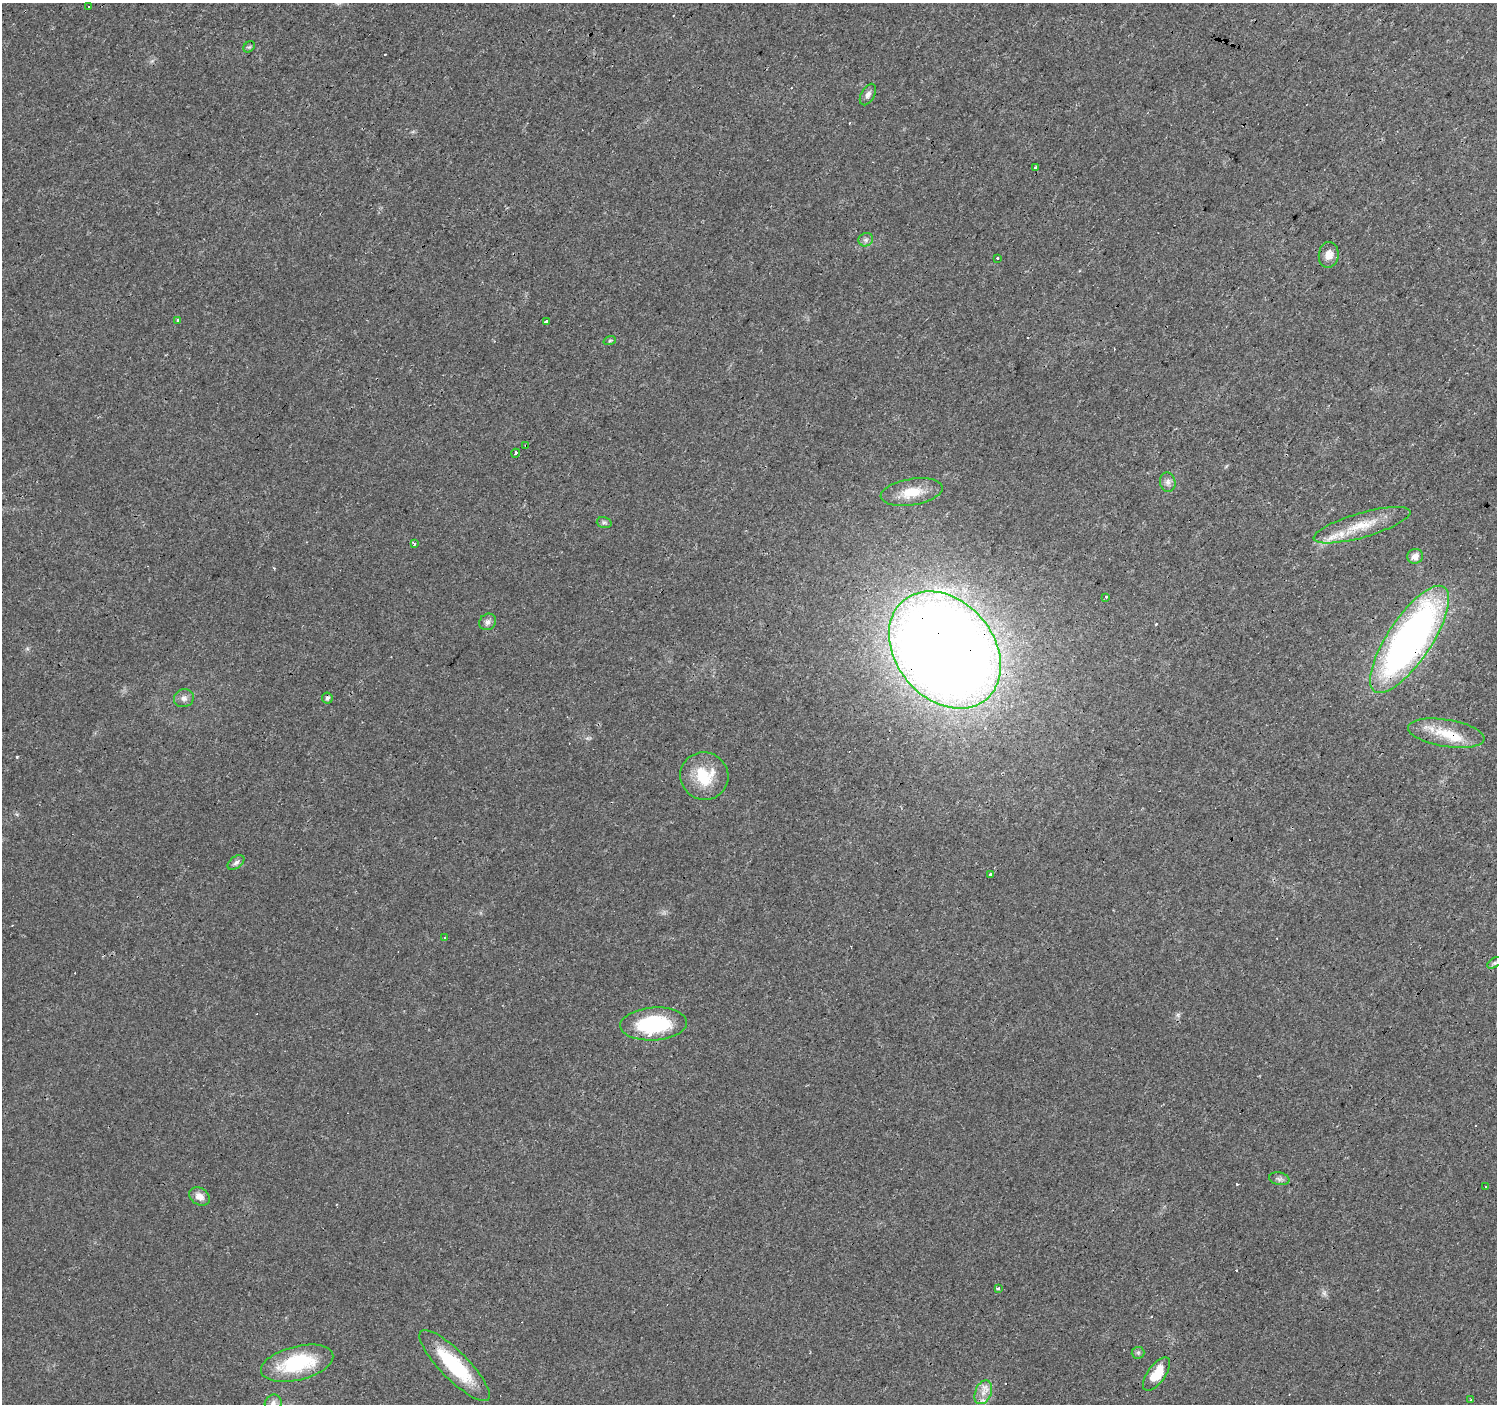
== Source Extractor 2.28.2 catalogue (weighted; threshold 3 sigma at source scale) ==
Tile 10 of 4 x 4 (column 2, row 3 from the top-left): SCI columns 1497-2991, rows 1573-2974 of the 5984 x 6013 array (HDU 1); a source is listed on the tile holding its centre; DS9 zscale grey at full resolution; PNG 1499 x 1406 px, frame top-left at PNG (2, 3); each listed source drawn as its Kron ellipse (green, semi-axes under 4 px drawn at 4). Shown black and unused: <1% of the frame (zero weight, under 3 of 4 exposures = <1% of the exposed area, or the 3 px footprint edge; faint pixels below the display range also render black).
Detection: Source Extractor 2.28.2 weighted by HDU 2 'WHT'; one run over the whole footprint, this tile lists its part. Background 0.0294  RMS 0.0034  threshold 0.0154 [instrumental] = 3 sigma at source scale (4.5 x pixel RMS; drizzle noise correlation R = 1.50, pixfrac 1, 0.0396/0.0396 arcsec/px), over >= 5 px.
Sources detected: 61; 1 too faint to see at this stretch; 15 cosmic-ray / hot-pixel residue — neither listed nor drawn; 3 inside a brighter listed object's ellipse — not listed separately; the other 42 listed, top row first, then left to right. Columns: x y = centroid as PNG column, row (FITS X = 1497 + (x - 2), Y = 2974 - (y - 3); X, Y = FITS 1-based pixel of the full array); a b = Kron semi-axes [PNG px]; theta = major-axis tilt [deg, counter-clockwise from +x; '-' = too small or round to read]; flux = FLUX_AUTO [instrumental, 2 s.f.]
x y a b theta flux
89 6 3 3 - 1.2
249 47 6 5 - 0.62
868 95 11 6 61 1.5
1036 167 3 3 - 21
866 240 7 6 - 1.1
1329 255 13 10 83 3.3
997 258 3 3 - 3.6
177 320 3 3 - 0.53
546 322 3 3 - 2.4
610 340 6 4 20 0.49
526 446 3 3 - 3.7
516 453 4 3 - 0.88
1168 482 10 7 -78 1.5
912 492 31 13 9 7.7
604 522 7 5 -15 0.73
1362 525 50 12 16 11
414 543 4 3 - 0.85
1415 556 8 7 - 2.5
1106 597 3 3 - 1.4
488 622 9 7 38 1.5
1410 639 63 22 56 170
945 650 64 49 -50 770
184 698 10 9 - 1.7
327 698 5 5 - 0.81
1446 733 38 13 -9 11
704 776 24 23 - 13
236 862 9 6 37 1.2
990 875 4 3 - 2.5
445 938 4 3 - 0.58
1494 963 8 4 31 0.78
654 1024 33 16 3 27
1279 1179 10 6 -10 1
1486 1187 2 2 - 0.26
199 1196 11 8 -33 2.5
998 1288 3 3 - 1.1
1138 1353 6 6 - 0.66
297 1363 37 17 14 26
455 1365 48 14 -45 23
1157 1374 19 9 54 9.2
983 1392 12 8 68 2.9
1471 1400 3 2 - 0.65
273 1403 9 8 - 1.8
Overlapping masked pixels (flux is a lower limit): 3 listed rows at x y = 526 446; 1410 639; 945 650
Isophote crosses this tile's border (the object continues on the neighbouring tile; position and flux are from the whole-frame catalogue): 1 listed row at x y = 273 1403
Unlisted compact peaks at least as high as the median listed source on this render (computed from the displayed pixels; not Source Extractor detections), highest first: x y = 17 757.